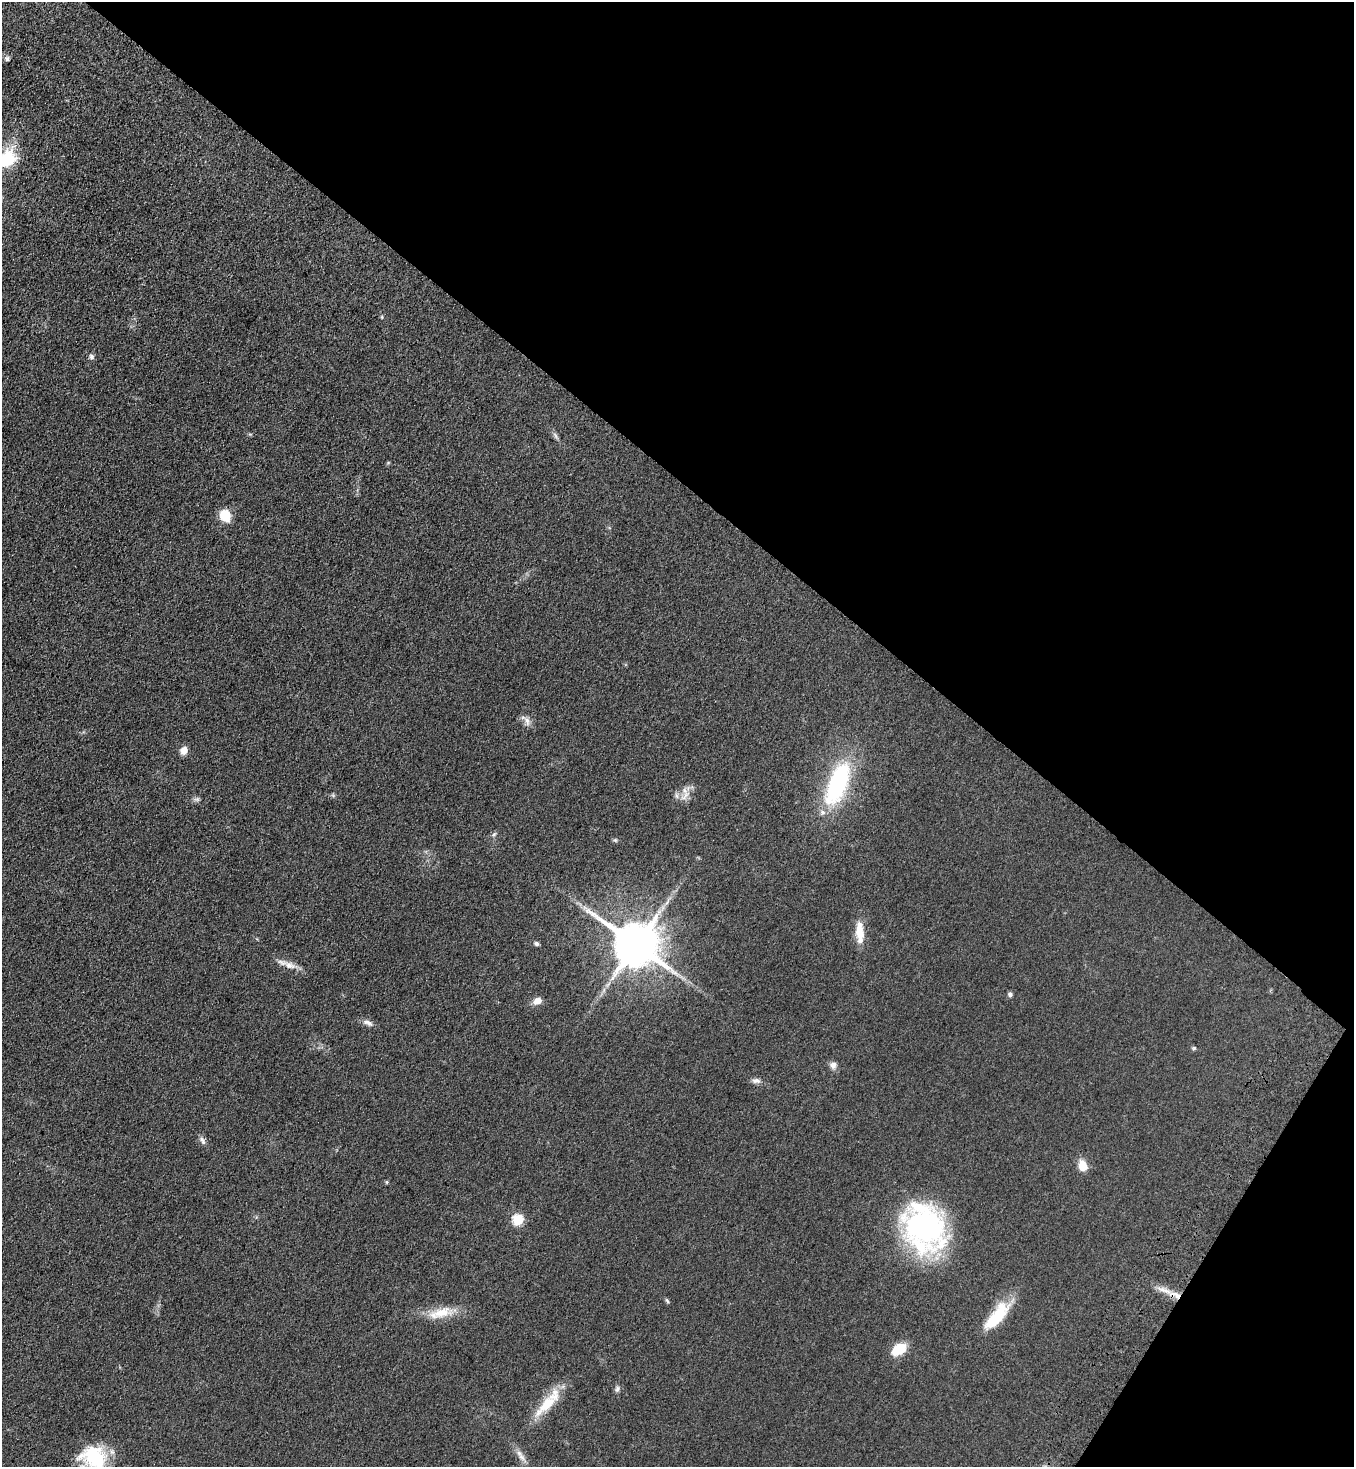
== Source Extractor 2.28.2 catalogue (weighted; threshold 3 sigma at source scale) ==
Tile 8 of 4 x 4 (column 4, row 2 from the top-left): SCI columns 4312-5663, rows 3007-4471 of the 6057 x 6013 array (HDU 1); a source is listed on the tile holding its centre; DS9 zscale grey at full resolution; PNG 1356 x 1469 px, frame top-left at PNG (2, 2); no overlay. Shown black and unused: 36% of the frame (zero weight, under 3 of 4 exposures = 6% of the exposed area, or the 3 px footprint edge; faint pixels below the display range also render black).
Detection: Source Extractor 2.28.2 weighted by HDU 2 'WHT'; one run over the whole footprint, this tile lists its part. Background 0.0553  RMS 0.0075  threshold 0.0337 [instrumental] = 3 sigma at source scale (4.5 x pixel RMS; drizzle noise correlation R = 1.50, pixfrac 1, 0.05/0.05 arcsec/px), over >= 5 px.
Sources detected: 40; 2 inside a brighter listed object's ellipse — not listed separately; the other 38 listed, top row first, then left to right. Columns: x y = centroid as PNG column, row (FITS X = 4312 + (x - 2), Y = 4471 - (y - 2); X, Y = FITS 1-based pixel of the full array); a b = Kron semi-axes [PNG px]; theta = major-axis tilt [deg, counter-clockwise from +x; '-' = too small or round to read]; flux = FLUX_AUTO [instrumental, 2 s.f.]
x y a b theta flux
7 59 7 6 - 2
7 158 29 20 40 33
382 317 4 4 - 0.85
92 357 7 6 - 2.2
555 436 12 4 -62 2.2
225 515 12 9 -58 18
527 721 14 8 -66 4.2
184 750 9 8 - 5.5
838 783 51 20 68 92
685 796 20 8 48 6.6
197 799 8 6 11 1.9
494 834 8 4 45 1.4
615 840 5 5 - 1.1
860 932 30 10 -87 13
536 943 6 5 - 1.6
636 945 14 12 -34 3200
290 965 18 10 -21 6.8
604 990 7 4 71 1.8
1010 995 6 5 - 1.8
537 1001 10 7 20 6
368 1023 15 7 -21 3.7
1194 1048 6 5 - 1.1
833 1065 10 9 - 3.4
756 1081 12 7 -7 3.1
202 1140 12 6 -58 2.8
1083 1166 13 10 -75 8.9
387 1182 6 4 89 0.83
518 1219 6 6 - 38
924 1227 48 38 -63 180
1164 1290 24 6 -18 7.6
667 1301 7 4 -62 1.1
442 1312 34 14 13 17
996 1316 39 13 50 32
898 1350 15 10 31 20
617 1389 8 6 73 2.1
546 1405 42 14 47 24
94 1457 30 23 -29 48
522 1457 13 7 -46 4.6
Isophote crosses this tile's border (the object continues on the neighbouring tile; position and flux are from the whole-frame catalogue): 2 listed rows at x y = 7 158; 94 1457